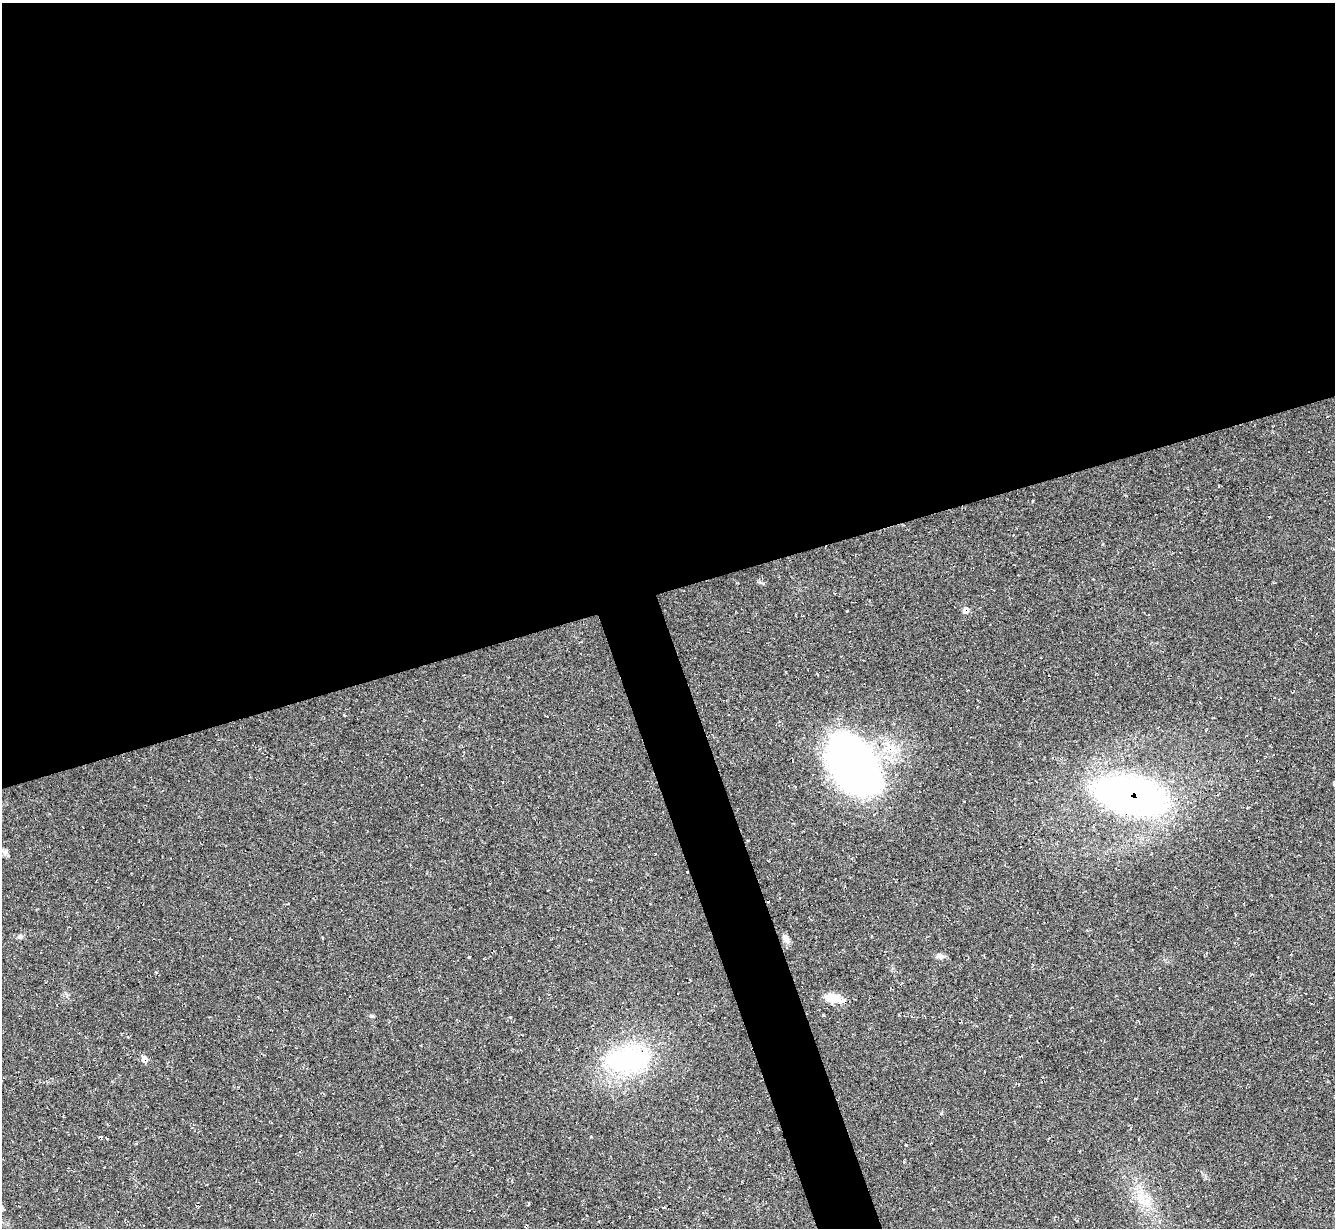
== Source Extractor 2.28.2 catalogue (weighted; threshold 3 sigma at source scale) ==
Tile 2 of 4 x 4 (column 2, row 1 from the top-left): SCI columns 1337-2669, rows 3948-5173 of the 5336 x 5318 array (HDU 1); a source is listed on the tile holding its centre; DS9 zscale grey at full resolution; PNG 1337 x 1230 px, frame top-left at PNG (2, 3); no overlay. Shown black and unused: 51% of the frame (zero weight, under 2 of 3 exposures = <1% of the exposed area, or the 3 px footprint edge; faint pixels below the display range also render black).
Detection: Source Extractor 2.28.2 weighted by HDU 2 'WHT'; one run over the whole footprint, this tile lists its part. Background 0.0503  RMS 0.0068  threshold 0.0305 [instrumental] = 3 sigma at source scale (4.5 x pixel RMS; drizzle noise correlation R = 1.50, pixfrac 1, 0.05/0.05 arcsec/px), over >= 5 px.
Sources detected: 17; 2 cosmic-ray / hot-pixel residue — not listed; the other 15 listed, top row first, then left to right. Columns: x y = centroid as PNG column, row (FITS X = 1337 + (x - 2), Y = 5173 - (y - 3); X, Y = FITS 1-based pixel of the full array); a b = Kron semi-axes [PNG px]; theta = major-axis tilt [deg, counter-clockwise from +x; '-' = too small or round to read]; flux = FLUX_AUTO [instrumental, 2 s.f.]
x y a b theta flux
965 610 8 7 - 3
854 766 70 42 -57 280
1334 784 4 4 - 1.3
1131 795 75 32 -14 250
5 852 9 6 -15 2.2
19 937 7 4 19 1.2
786 938 12 7 -57 3
940 956 10 7 -3 2.6
833 998 20 11 -15 9.7
372 1016 6 4 -43 0.91
144 1059 8 6 -90 3.4
628 1059 66 32 5 78
906 1145 3 3 - 2.8
1144 1202 16 6 -9 5.7
529 1203 3 3 - 0.88
Overlapping masked pixels (flux is a lower limit): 3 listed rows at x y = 965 610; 1131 795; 144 1059
Isophote crosses this tile's border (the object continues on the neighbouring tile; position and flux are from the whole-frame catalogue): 1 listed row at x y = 1334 784
Unlisted compact peaks at least as high as the median listed source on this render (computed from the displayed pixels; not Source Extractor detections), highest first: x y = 763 583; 847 611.